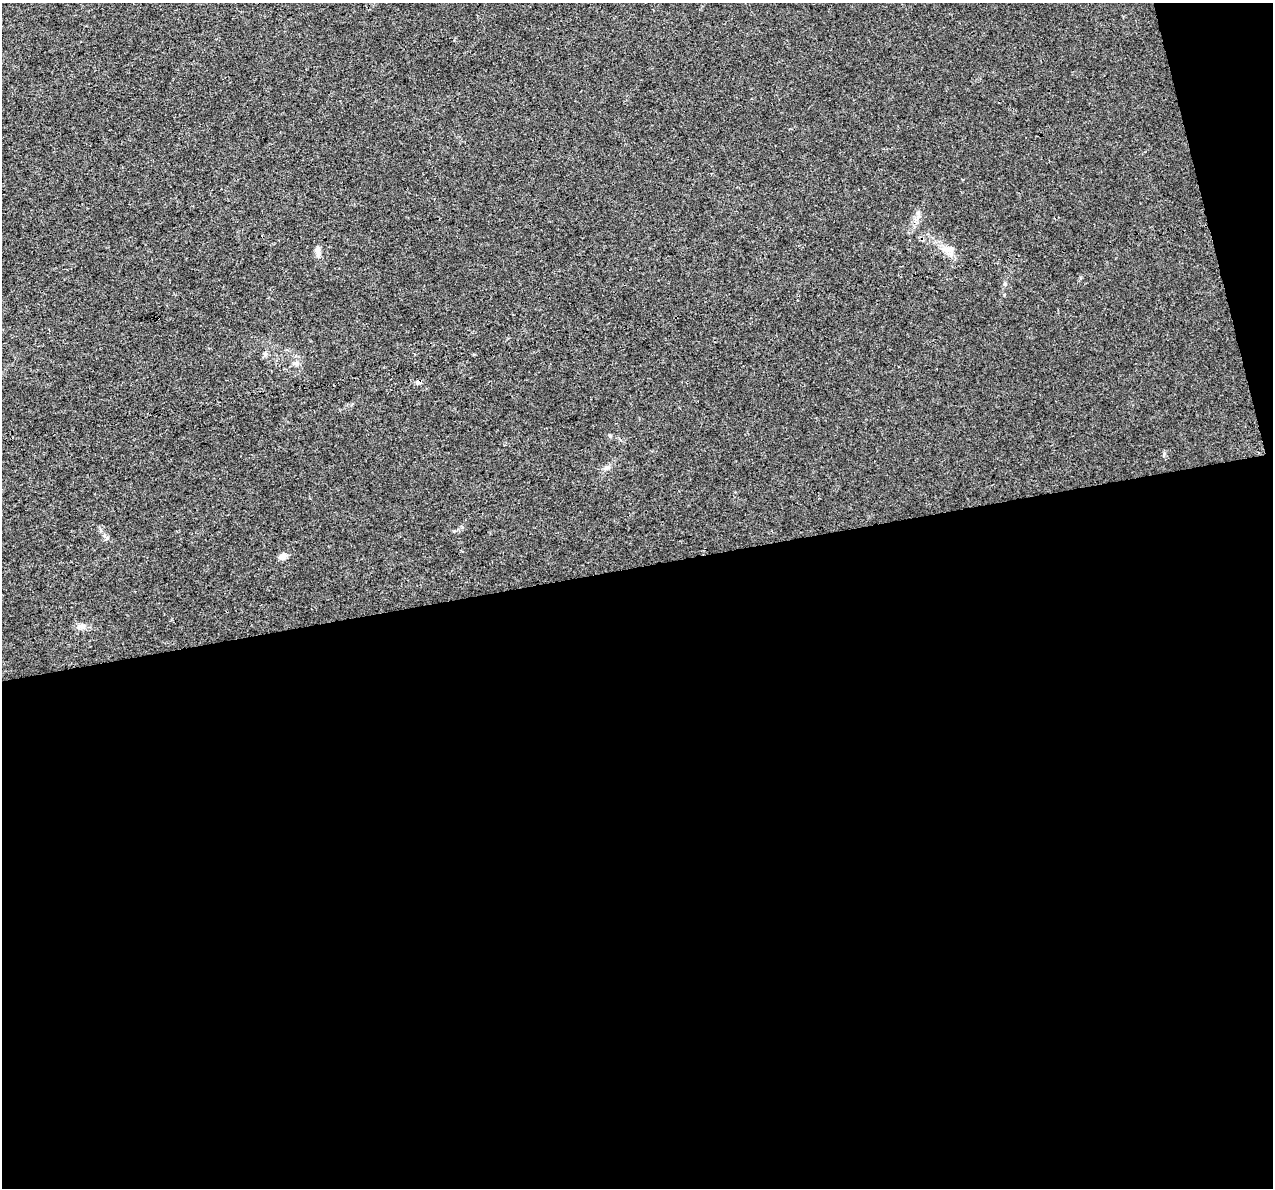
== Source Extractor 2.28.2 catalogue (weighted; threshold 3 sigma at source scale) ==
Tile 16 of 4 x 4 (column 4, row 4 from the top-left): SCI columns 3815-5085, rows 90-1275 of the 5085 x 4877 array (HDU 1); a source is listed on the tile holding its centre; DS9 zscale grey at full resolution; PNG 1275 x 1190 px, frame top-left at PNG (2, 3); no overlay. Shown black and unused: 54% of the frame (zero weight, under 3 of 4 exposures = <1% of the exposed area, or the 3 px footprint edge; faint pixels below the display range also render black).
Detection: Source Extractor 2.28.2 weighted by HDU 2 'WHT'; one run over the whole footprint, this tile lists its part. Background 0.00463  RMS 0.0025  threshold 0.0112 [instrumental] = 3 sigma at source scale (4.5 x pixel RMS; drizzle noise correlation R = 1.50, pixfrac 1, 0.0396/0.0396 arcsec/px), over >= 5 px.
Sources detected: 9; all 9 listed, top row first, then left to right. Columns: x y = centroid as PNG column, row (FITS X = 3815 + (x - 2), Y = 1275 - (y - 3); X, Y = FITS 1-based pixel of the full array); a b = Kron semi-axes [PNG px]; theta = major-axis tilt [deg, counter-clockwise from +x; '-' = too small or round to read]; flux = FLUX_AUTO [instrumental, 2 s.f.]
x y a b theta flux
918 213 8 6 -90 0.76
949 249 17 8 3 2.5
318 251 14 7 -84 1.2
1005 284 6 4 -72 0.32
296 363 9 6 -48 0.81
418 382 7 6 - 0.63
606 468 9 7 42 0.86
283 556 10 8 38 1.2
81 626 12 8 17 1.3
Overlapping masked pixels (flux is a lower limit): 1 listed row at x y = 418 382